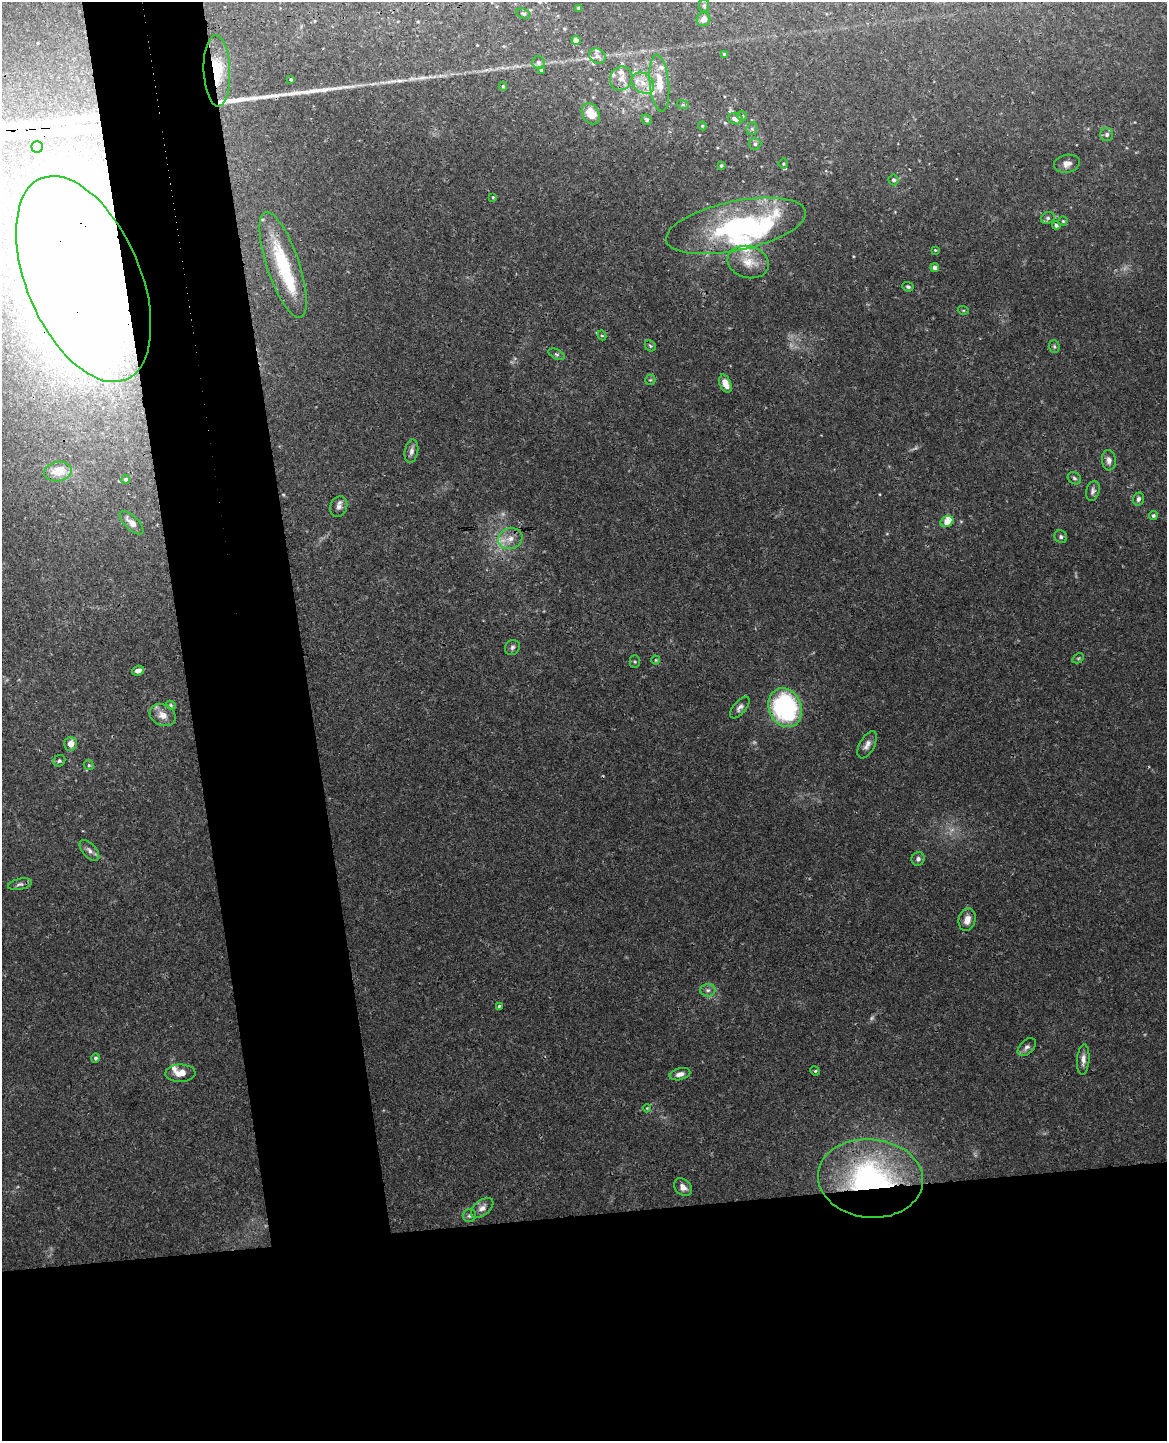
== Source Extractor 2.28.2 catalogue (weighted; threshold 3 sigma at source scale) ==
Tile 11 of 4 x 3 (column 3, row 3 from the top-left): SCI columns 2388-3552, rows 148-1586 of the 4777 x 4717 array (HDU 1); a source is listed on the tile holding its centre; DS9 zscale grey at full resolution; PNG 1169 x 1443 px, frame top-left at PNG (2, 2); each listed source drawn as its Kron ellipse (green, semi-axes under 4 px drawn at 4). Shown black and unused: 25% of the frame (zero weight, under 3 of 4 exposures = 6% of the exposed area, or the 3 px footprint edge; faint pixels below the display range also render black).
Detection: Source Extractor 2.28.2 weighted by HDU 2 'WHT'; one run over the whole footprint, this tile lists its part. Background 0.0441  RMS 0.0031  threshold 0.0138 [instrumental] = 3 sigma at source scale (4.5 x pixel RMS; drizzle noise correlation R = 1.50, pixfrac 1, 0.05/0.05 arcsec/px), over >= 5 px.
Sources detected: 108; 2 too faint to see at this stretch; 3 inside a brighter object's white glare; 2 cosmic-ray / hot-pixel residue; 2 long thin detections or spike segments (spike, bleed or trail) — neither listed nor drawn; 9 inside a brighter listed object's ellipse — not listed separately; the other 90 listed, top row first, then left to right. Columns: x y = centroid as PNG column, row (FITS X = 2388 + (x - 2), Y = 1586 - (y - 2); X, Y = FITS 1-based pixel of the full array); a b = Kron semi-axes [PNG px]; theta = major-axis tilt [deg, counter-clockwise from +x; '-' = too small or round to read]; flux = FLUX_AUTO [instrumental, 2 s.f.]
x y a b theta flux
704 6 6 5 - 0.54
578 8 3 3 - 0.43
523 13 7 5 -22 0.54
703 19 7 6 - 2
576 40 4 4 - 2.5
724 54 3 3 - 0.54
597 56 8 7 - 1.1
538 62 6 6 - 0.94
541 70 3 3 - 0.52
217 71 35 13 -88 10
621 78 12 11 - 2.5
291 80 3 3 - 0.57
643 83 12 9 -39 3.6
659 83 28 9 -85 6.4
503 86 4 4 - 0.44
683 105 6 4 -18 0.49
591 114 11 8 -58 5.3
742 116 5 5 - 0.47
736 119 7 5 -15 1.7
647 120 5 4 - 0.62
702 126 4 4 - 0.32
752 129 6 5 - 0.62
1107 134 6 6 - 0.88
755 144 6 5 - 0.85
37 147 5 5 - 6.9
783 164 5 5 - 0.44
1067 164 13 9 10 2
721 166 4 3 - 0.49
894 180 5 5 - 0.83
493 197 4 4 - 0.33
1048 218 7 5 22 0.72
1063 221 4 4 - 0.36
1056 225 4 4 - 0.67
736 226 71 24 12 64
935 250 4 4 - 0.33
748 262 21 16 -15 5.5
283 265 56 16 -71 21
935 268 4 4 - 1.3
83 279 109 57 -67 750
908 287 6 4 -25 0.55
963 310 5 3 - 0.34
602 335 5 4 - 0.42
650 346 6 5 - 0.49
1054 346 6 5 - 0.55
556 354 8 4 -26 0.64
650 380 5 5 - 0.45
725 384 9 5 -68 3.5
411 451 12 6 79 1.4
1109 460 10 7 -85 1.5
58 471 14 10 10 5.1
1074 478 7 5 -33 0.71
126 479 4 4 - 0.5
1093 491 10 6 76 1.1
1138 499 6 5 - 0.98
339 507 10 8 68 1.5
1153 516 4 4 - 0.61
947 521 7 5 30 3.4
132 523 15 6 -44 2.1
1061 537 7 6 - 0.73
510 539 12 10 18 3.2
512 647 8 7 - 0.83
1078 658 6 4 30 0.45
656 660 4 4 - 0.32
635 662 6 5 - 0.55
138 671 6 4 18 1.4
171 705 5 4 - 0.39
740 707 13 6 50 1.3
785 708 20 16 -66 48
163 715 13 10 -26 3
71 744 7 6 - 2.7
867 745 15 7 61 1.7
59 761 6 5 - 0.6
89 765 5 4 - 0.45
89 850 13 6 -48 1.5
918 859 7 6 - 0.98
20 884 12 5 12 1
967 920 11 8 74 2.9
708 990 7 6 - 0.96
499 1006 3 3 - 0.38
1027 1047 11 7 43 1.2
95 1058 5 4 - 0.66
1083 1060 15 6 86 1.7
815 1071 5 4 - 0.38
180 1073 15 8 2 3.2
680 1074 10 6 15 1.6
647 1108 4 4 - 0.27
870 1178 52 39 -5 76
683 1187 10 7 -45 1.8
482 1208 13 7 38 1.7
469 1216 7 6 - 0.75
Overlapping masked pixels (flux is a lower limit): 3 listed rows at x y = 217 71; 83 279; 870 1178